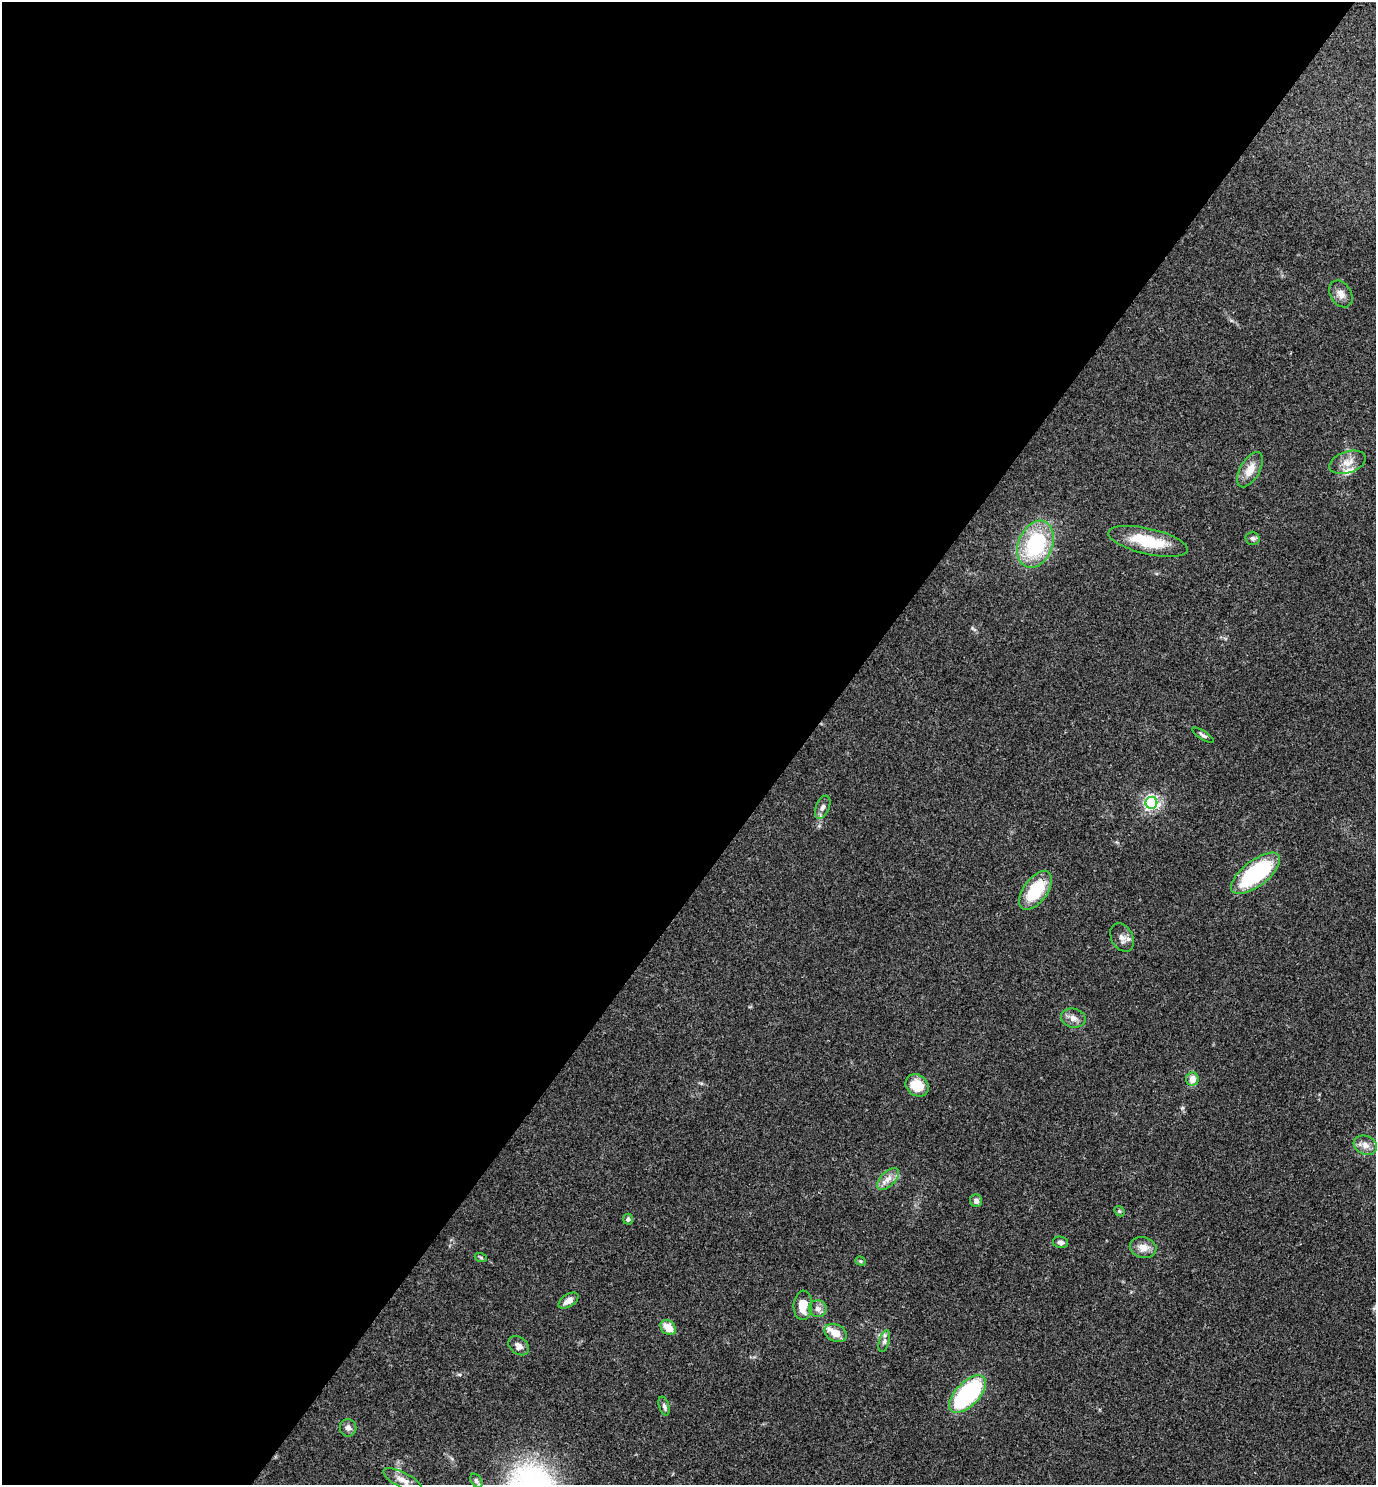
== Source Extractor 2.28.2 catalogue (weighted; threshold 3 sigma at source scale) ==
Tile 5 of 4 x 4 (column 1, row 2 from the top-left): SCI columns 154-1527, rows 2970-4452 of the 5942 x 5939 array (HDU 1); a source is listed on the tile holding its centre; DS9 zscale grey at full resolution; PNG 1378 x 1487 px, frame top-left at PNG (2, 2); each listed source drawn as its Kron ellipse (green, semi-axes under 4 px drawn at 4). Shown black and unused: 58% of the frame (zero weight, under 3 of 4 exposures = <1% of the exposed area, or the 3 px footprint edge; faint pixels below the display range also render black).
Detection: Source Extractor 2.28.2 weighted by HDU 2 'WHT'; one run over the whole footprint, this tile lists its part. Background 0.0527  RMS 0.0052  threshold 0.0232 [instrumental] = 3 sigma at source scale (4.5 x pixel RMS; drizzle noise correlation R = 1.50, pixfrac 1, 0.05/0.05 arcsec/px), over >= 5 px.
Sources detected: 38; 2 inside a brighter listed object's ellipse — not listed separately; the other 36 listed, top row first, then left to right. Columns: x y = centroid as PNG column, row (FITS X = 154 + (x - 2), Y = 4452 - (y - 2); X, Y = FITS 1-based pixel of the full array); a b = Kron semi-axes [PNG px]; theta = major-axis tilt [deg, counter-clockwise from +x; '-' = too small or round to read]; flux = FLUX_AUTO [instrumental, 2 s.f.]
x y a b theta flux
1341 294 14 10 -57 3.8
1348 462 19 10 18 5.6
1250 470 19 9 60 6.5
1252 538 7 6 - 1.3
1148 541 41 13 -13 21
1035 544 24 17 68 43
1203 735 13 4 -32 1.3
1151 803 6 6 - 130
823 807 12 6 67 2.1
1256 873 29 12 38 56
1036 890 22 11 54 22
1122 937 15 10 -61 3.7
1073 1018 12 9 -13 3.2
1192 1079 7 6 - 4.7
917 1085 12 10 -38 10
1365 1145 12 9 -21 3.5
888 1179 13 7 44 3.7
976 1201 6 6 - 2
1119 1211 6 4 -45 0.74
628 1219 5 5 - 1.2
1060 1242 8 5 -11 1.8
1143 1247 13 10 -13 4.7
481 1258 6 4 -20 0.61
861 1261 5 4 - 0.62
568 1301 11 6 32 3.5
803 1305 15 9 86 8.7
818 1309 9 8 - 2.6
668 1328 8 6 -43 7
836 1333 12 8 -26 5.8
884 1341 11 5 73 1.8
519 1346 11 8 -37 3.3
967 1394 23 11 46 61
664 1406 10 5 -73 1.5
348 1428 9 8 - 2.3
402 1480 21 7 -27 4.7
476 1481 7 5 -51 1.2